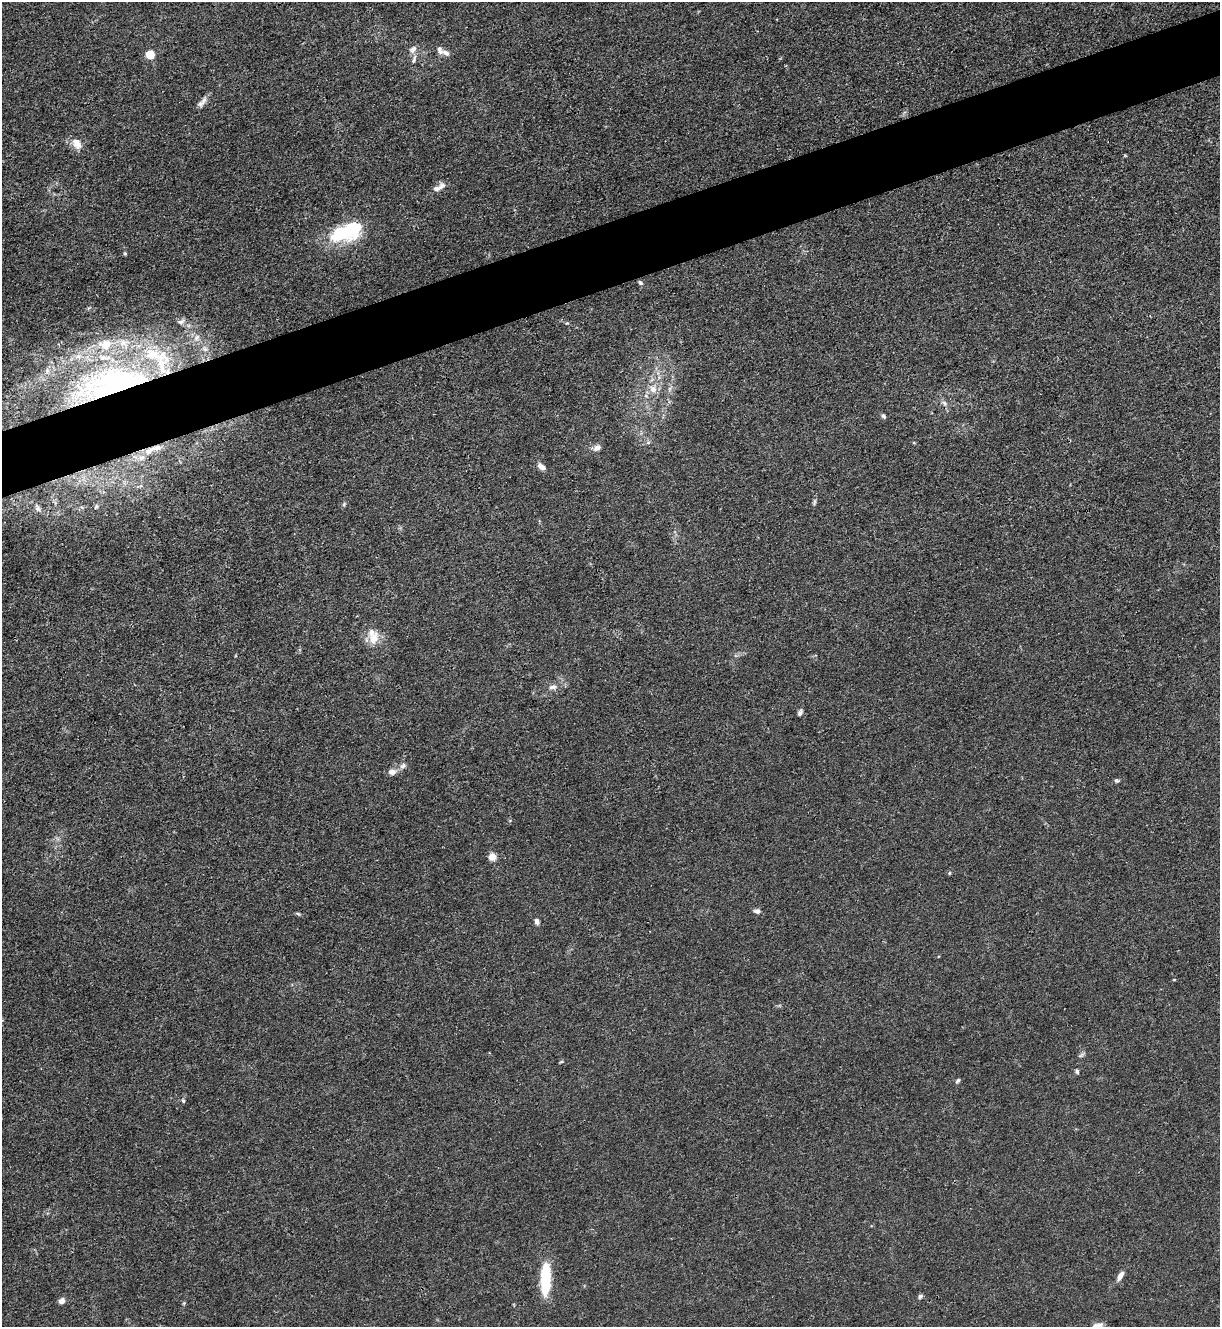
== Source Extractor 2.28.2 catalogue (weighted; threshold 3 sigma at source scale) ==
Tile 10 of 4 x 4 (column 2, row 3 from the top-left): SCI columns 1364-2581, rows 1328-2652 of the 5287 x 5305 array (HDU 1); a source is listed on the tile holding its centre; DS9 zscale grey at full resolution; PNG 1222 x 1329 px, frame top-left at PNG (2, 2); no overlay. Shown black and unused: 5% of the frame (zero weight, under 3 of 4 exposures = <1% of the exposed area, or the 3 px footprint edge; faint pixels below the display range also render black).
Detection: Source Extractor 2.28.2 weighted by HDU 2 'WHT'; one run over the whole footprint, this tile lists its part. Background 0.0304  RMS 0.0027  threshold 0.012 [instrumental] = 3 sigma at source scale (4.5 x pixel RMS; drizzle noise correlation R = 1.50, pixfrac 1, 0.05/0.05 arcsec/px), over >= 5 px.
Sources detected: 61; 10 inside a brighter listed object's ellipse — not listed separately; the other 51 listed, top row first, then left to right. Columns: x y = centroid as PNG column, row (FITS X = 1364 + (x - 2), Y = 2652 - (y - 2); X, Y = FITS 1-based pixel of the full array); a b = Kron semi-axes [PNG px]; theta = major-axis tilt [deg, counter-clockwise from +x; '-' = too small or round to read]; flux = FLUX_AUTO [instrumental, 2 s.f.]
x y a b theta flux
413 49 11 8 53 1.4
446 53 13 6 -27 1.2
150 54 5 5 - 12
414 59 14 5 74 1.1
201 103 10 8 32 1.2
77 144 15 10 -60 2.8
437 188 17 8 34 1.8
345 232 37 16 21 22
125 253 5 4 - 0.34
640 283 6 5 - 0.58
181 322 10 6 26 0.92
567 323 5 4 - 0.28
197 338 10 7 51 1.3
105 345 20 16 -10 7.4
205 349 10 6 -48 1.2
78 356 10 8 0 2
47 371 11 6 -90 1.5
113 384 86 32 13 93
653 389 12 10 -39 2.4
944 403 7 5 -46 0.73
883 416 6 5 - 0.54
648 442 6 5 - 0.56
597 448 10 7 22 1.3
149 451 20 8 30 3.8
541 467 10 6 -35 1.4
814 502 8 4 72 0.49
344 504 5 5 - 0.43
96 507 7 6 - 0.58
38 508 12 7 -62 1.3
374 638 19 13 63 3.6
553 687 12 7 3 1.2
800 713 8 5 65 0.71
403 766 10 6 29 1
392 772 10 7 8 1.6
1116 780 6 5 - 0.47
492 857 8 8 - 2.1
949 873 5 3 - 0.26
757 911 8 6 0 0.97
298 914 6 4 -23 0.4
537 921 6 5 - 1
1174 980 5 3 - 0.21
1081 1055 9 4 35 0.53
561 1062 6 3 19 0.28
1077 1071 6 5 - 0.5
958 1081 8 4 45 0.45
183 1101 6 4 -63 0.45
1120 1276 11 5 60 1.7
546 1279 34 10 88 12
920 1296 6 4 39 0.57
62 1301 7 6 - 1.3
184 1303 5 4 - 0.29
Overlapping masked pixels (flux is a lower limit): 2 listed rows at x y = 113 384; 149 451